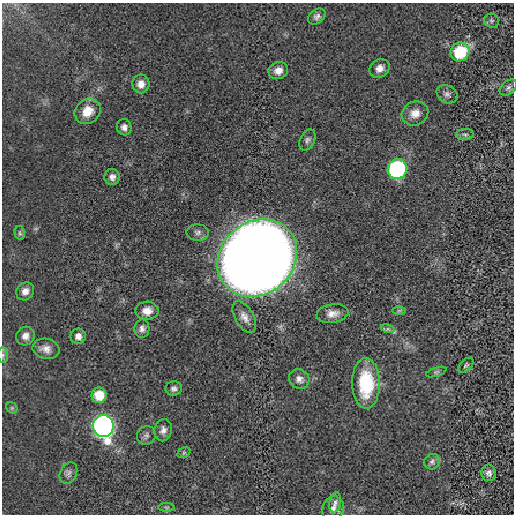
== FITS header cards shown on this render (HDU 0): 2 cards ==
NAXIS1  =                  512 / length of data axis 1
NAXIS2  =                  512 / length of data axis 2

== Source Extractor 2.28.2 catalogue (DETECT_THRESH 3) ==
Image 512 x 512 px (HDU 0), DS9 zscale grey, 1 PNG px = 1 image px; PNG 516 x 516 px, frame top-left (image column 1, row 512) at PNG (2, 3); each listed source drawn as its Kron ellipse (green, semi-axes under 4 px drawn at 4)
Background -2.04e-04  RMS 0.0016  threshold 0.0049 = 3 sigma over >= 5 px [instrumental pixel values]
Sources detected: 46; all 46 listed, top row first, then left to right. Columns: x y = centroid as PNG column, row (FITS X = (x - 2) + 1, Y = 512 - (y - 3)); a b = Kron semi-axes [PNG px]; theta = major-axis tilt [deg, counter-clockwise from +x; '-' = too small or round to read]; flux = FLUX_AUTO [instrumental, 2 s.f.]
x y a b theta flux
317 16 9 7 36 0.42
491 21 8 7 - 0.26
460 52 10 9 - 6.2
379 68 10 8 33 0.83
278 71 10 8 20 0.89
141 84 9 8 - 0.92
508 88 10 6 39 0.33
447 94 11 8 -28 0.44
88 111 14 12 41 1.7
415 113 13 11 23 1.1
124 127 8 7 - 0.55
465 135 9 5 -1 0.3
307 140 11 7 63 0.38
397 169 10 9 - 19
112 177 8 8 - 0.52
198 232 11 8 -3 0.46
20 233 7 5 -78 0.19
257 258 42 36 39 390
25 291 9 8 - 0.7
147 311 11 9 3 0.95
399 311 7 4 0 0.18
332 314 16 9 9 0.92
244 317 17 9 -61 0.88
142 329 9 7 86 0.46
388 329 7 4 -18 0.23
25 336 10 9 - 0.67
78 336 8 7 - 0.62
46 349 14 10 -12 0.83
3 355 8 5 -83 0.25
466 365 9 5 44 0.22
436 372 10 4 17 0.23
299 379 10 9 - 0.61
366 383 25 14 -90 6.3
174 389 8 7 - 0.39
99 395 8 7 - 2.3
12 408 6 5 - 0.18
103 426 11 10 - 78
163 430 11 8 79 0.6
146 435 10 9 - 0.41
184 453 7 5 30 0.17
432 462 8 7 - 0.38
68 473 11 8 63 0.45
489 473 8 7 - 0.45
335 502 10 6 79 0.34
166 507 8 4 0 0.2
333 508 12 10 67 0.71
At the frame edge (FLAGS 8, measured only in part): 1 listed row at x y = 3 355